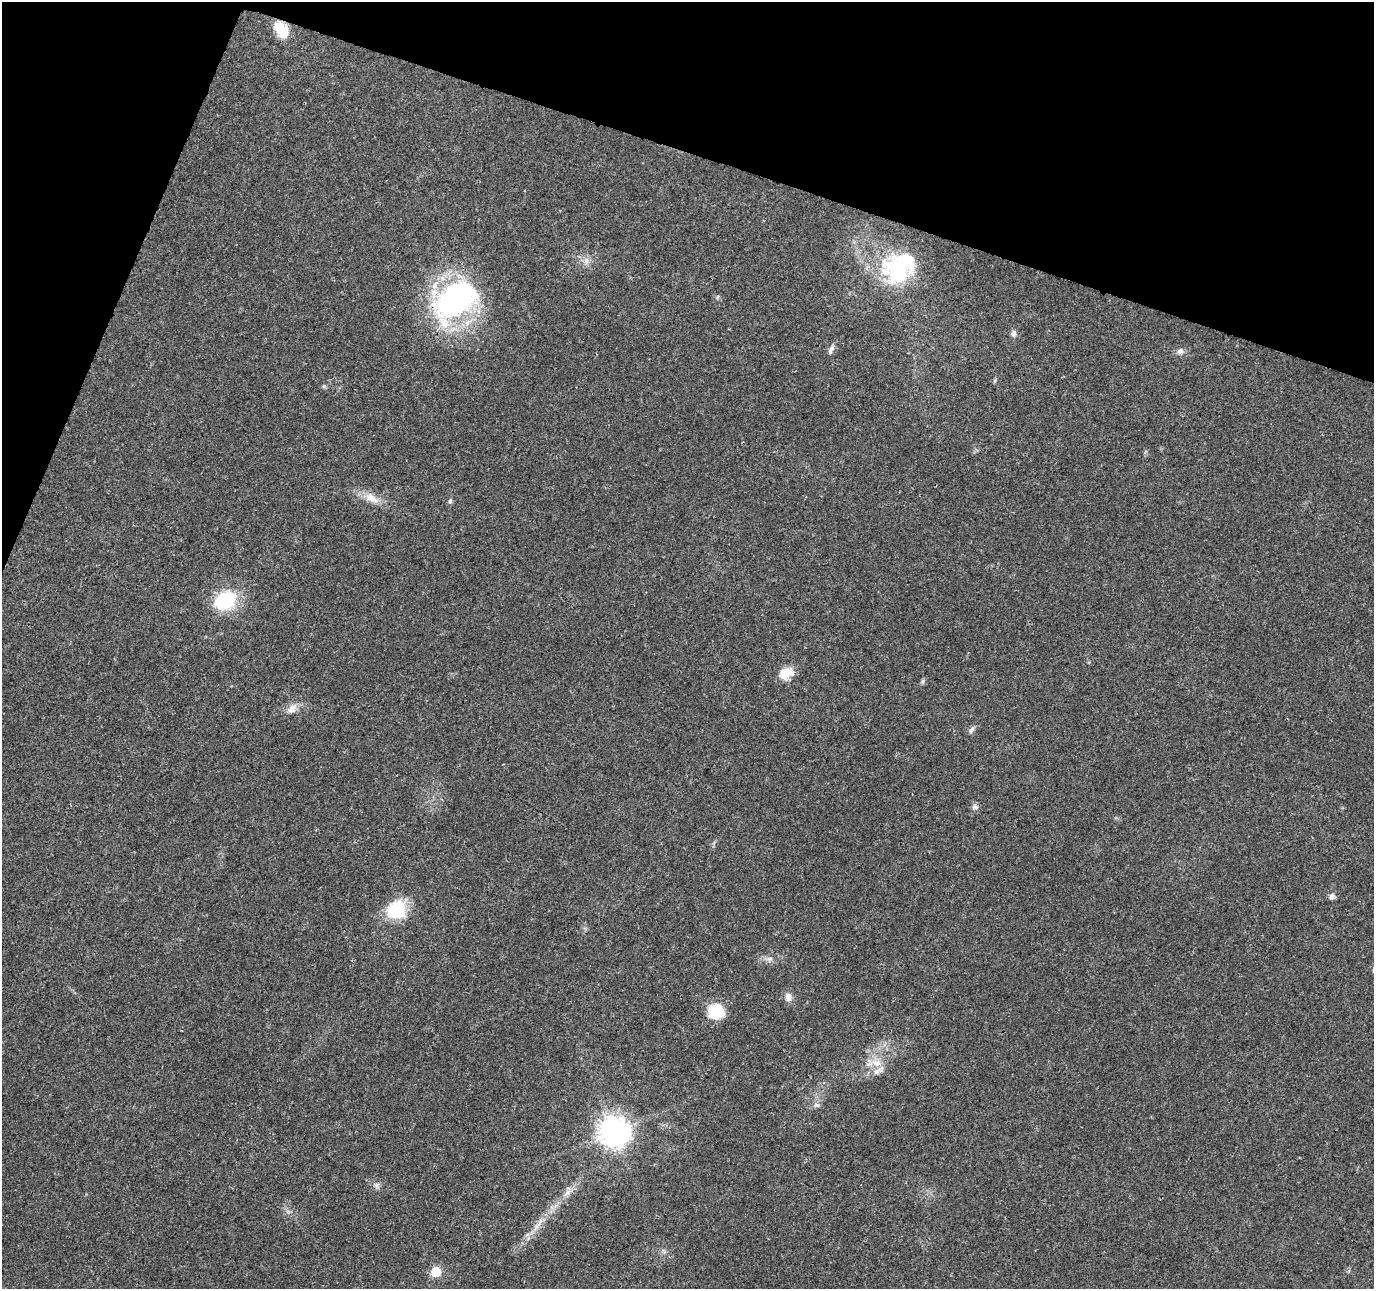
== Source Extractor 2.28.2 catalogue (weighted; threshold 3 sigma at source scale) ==
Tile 2 of 4 x 4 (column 2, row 1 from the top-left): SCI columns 1379-2750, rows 4076-5362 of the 5505 x 5644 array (HDU 1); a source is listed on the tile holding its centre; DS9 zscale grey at full resolution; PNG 1376 x 1291 px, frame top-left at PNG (2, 2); no overlay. Shown black and unused: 16% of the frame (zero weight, under 3 of 4 exposures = <1% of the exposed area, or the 3 px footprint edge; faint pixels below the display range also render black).
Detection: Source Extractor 2.28.2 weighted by HDU 2 'WHT'; one run over the whole footprint, this tile lists its part. Background 0.0261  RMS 0.0033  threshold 0.0148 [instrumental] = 3 sigma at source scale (4.5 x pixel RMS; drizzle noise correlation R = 1.50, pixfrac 1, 0.0396/0.0396 arcsec/px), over >= 5 px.
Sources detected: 32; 2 inside a brighter listed object's ellipse — not listed separately; the other 30 listed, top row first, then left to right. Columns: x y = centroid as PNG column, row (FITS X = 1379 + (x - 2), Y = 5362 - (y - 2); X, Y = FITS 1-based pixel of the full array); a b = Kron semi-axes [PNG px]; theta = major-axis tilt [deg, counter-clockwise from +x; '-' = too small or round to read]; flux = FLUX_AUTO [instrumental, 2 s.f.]
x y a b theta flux
281 30 21 13 -54 6.9
587 261 9 7 90 1.6
897 269 29 24 -45 37
455 300 53 33 38 76
1013 334 8 7 - 1.2
832 348 9 7 57 1.2
1180 351 9 8 - 1.4
995 380 6 4 20 0.45
324 386 6 5 - 0.5
371 498 20 11 -31 4.3
450 501 7 5 87 0.62
225 601 27 19 26 18
785 673 15 11 24 6.4
923 681 7 4 71 0.56
292 709 15 11 37 2.8
971 730 11 5 56 0.95
975 807 9 7 -6 1.1
1332 896 9 8 - 1.2
397 910 21 19 29 17
769 958 10 5 0 1.1
788 997 12 9 -77 2.1
716 1011 19 18 - 8.7
876 1063 16 10 -19 4.2
817 1105 10 4 -4 0.7
614 1132 10 10 - 390
376 1185 8 8 - 1.1
567 1193 14 5 51 2
540 1222 15 4 61 2
527 1235 7 4 20 0.77
436 1272 6 6 - 17
Overlapping masked pixels (flux is a lower limit): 1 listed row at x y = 455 300